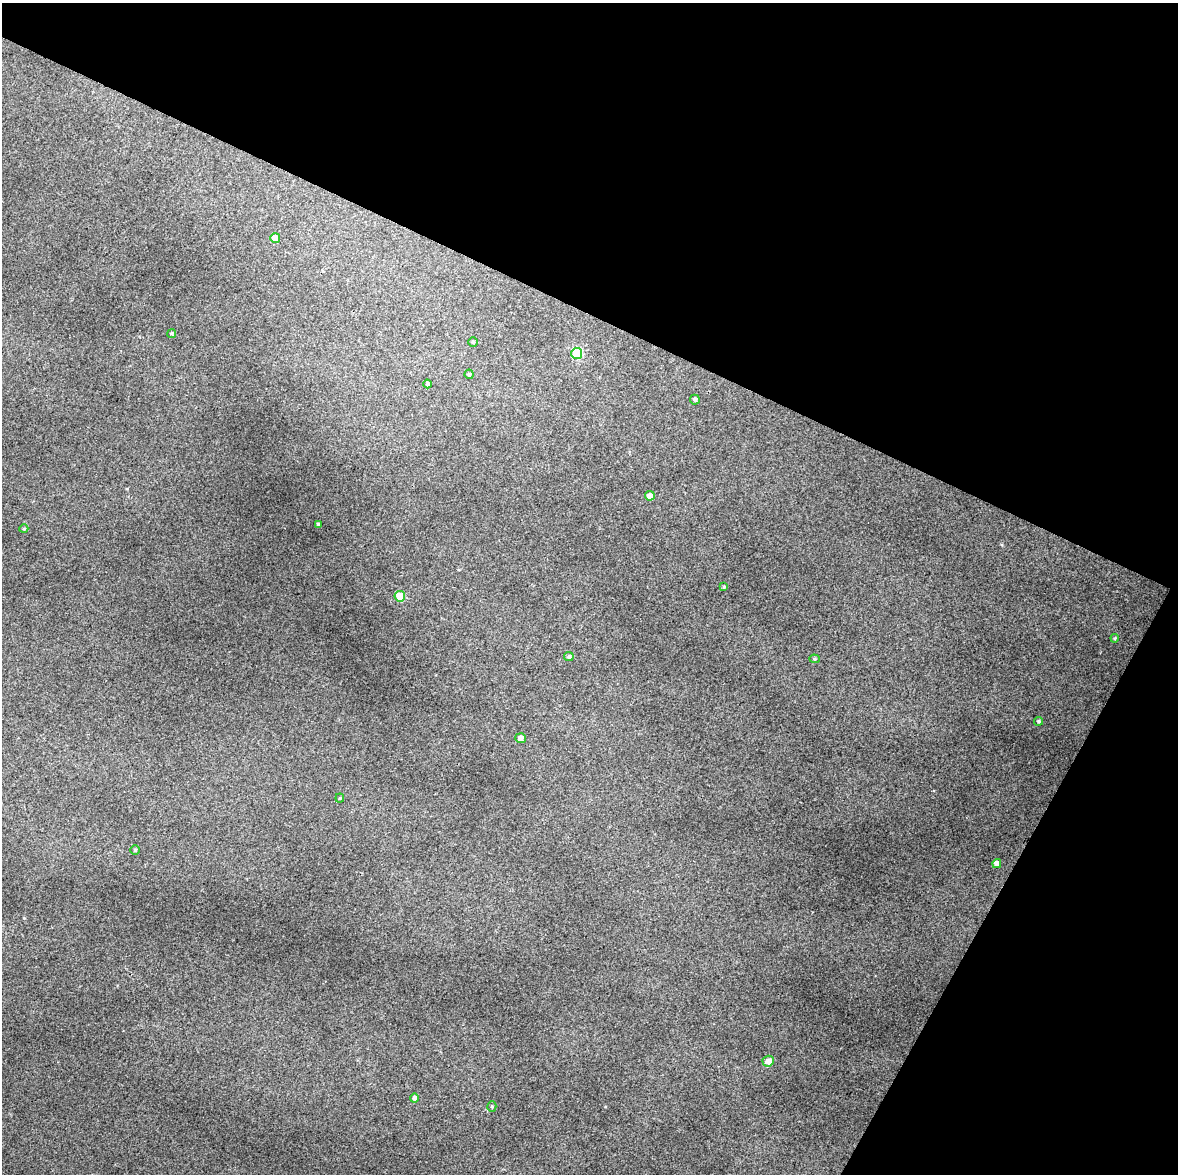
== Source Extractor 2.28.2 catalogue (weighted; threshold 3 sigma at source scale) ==
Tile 8 of 4 x 3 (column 4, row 2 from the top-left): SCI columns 3530-4705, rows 1431-2602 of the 4707 x 4001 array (HDU 1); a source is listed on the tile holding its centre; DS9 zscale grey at full resolution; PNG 1180 x 1176 px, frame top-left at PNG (2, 3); each listed source drawn as its Kron ellipse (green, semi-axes under 4 px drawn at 4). Shown black and unused: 34% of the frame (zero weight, under 3 of 4 exposures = <1% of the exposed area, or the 3 px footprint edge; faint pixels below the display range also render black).
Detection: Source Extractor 2.28.2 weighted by HDU 2 'WHT'; one run over the whole footprint, this tile lists its part. Background 0.119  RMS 0.0097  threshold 0.0436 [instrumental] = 3 sigma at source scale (4.5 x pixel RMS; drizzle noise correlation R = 1.50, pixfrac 1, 0.0396/0.0396 arcsec/px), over >= 5 px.
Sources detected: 23; all 23 listed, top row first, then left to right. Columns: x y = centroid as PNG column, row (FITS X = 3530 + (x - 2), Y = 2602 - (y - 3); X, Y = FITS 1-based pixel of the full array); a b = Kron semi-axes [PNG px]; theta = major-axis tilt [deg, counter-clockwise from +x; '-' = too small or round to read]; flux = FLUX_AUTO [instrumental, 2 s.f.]
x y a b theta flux
275 238 5 5 - 13
172 333 4 4 - 1.4
473 342 5 4 - 1.3
577 353 5 5 - 50
469 374 4 4 - 1.8
428 384 4 4 - 1.8
695 400 5 4 - 1.9
650 496 5 4 - 6.3
318 525 3 3 - 1.9
24 529 4 4 - 1.1
724 587 4 3 - 0.95
400 596 5 5 - 24
1115 638 4 3 - 0.88
569 657 5 4 - 2
814 659 5 4 - 1.3
1039 721 4 4 - 1.4
520 738 5 5 - 4
340 798 4 4 - 1.2
135 850 4 4 - 1.4
997 864 4 4 - 5.6
768 1061 6 5 - 6.6
414 1098 4 4 - 2.7
492 1107 5 4 - 1.2
Unlisted compact peaks at least as high as the median listed source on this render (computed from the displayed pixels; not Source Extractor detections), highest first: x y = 24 918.